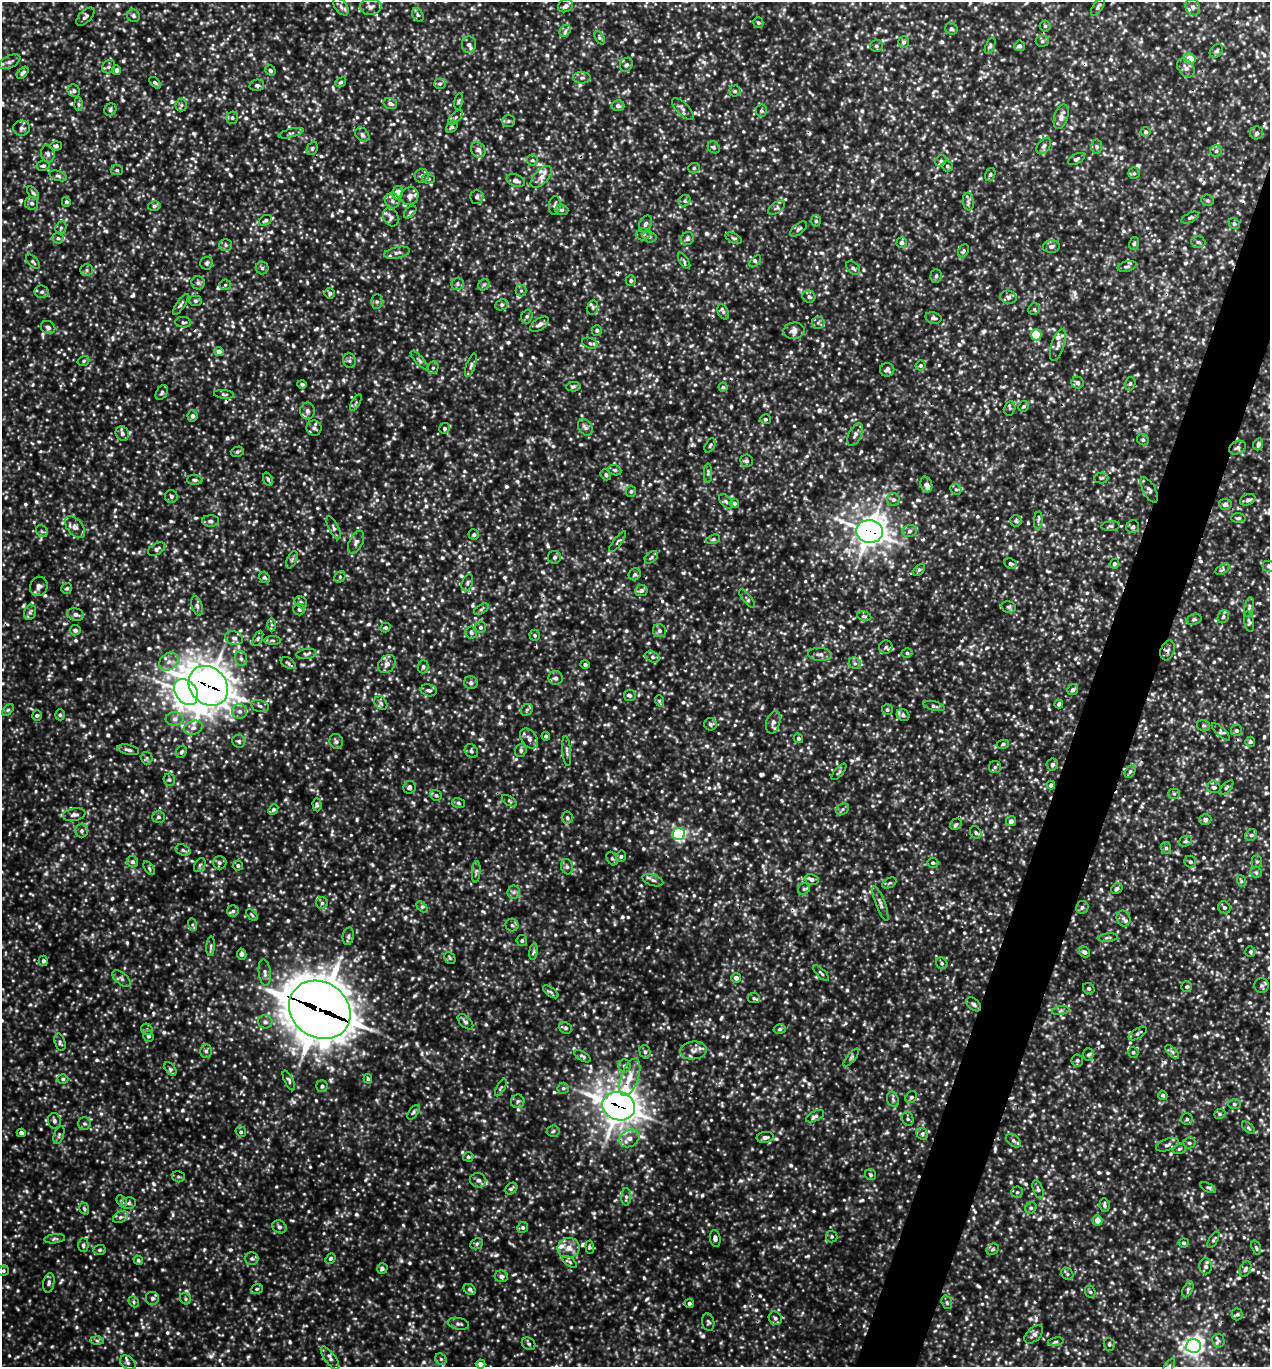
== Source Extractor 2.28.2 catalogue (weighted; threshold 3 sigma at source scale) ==
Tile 10 of 4 x 4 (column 2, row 3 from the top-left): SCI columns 1405-2672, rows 1370-2734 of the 5501 x 5490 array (HDU 1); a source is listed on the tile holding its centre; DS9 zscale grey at full resolution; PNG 1272 x 1369 px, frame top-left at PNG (2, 2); each listed source drawn as its Kron ellipse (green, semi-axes under 4 px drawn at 4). Shown black and unused: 4% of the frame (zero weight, under 3 of 5 exposures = <1% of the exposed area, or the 3 px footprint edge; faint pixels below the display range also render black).
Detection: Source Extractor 2.28.2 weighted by HDU 2 'WHT'; one run over the whole footprint, this tile lists its part. Background 0.238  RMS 0.054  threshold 0.245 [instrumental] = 3 sigma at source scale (4.5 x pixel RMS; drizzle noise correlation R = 1.50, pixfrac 1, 0.05/0.05 arcsec/px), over >= 5 px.
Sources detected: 1386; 12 cosmic-ray / hot-pixel residue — neither listed nor drawn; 26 inside a brighter listed object's ellipse — not listed separately; of the other 1348, all 500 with FLUX_AUTO >= 9.93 (the completeness limit of this list) listed and drawn (848 fainter detections not listed), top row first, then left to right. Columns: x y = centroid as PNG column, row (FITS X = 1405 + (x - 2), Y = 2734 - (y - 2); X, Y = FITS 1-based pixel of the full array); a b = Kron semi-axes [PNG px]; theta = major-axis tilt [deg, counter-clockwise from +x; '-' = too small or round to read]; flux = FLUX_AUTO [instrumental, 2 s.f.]
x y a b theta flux
566 6 8 6 28 19
341 7 10 6 -53 19
371 7 11 8 3 29
1098 7 10 5 57 14
1193 7 8 7 - 22
418 15 7 5 -60 12
133 16 7 6 - 14
85 17 11 6 45 19
758 22 5 5 - 11
1045 26 5 5 - 11
951 29 6 6 - 15
565 31 6 5 - 14
600 38 7 4 -59 12
1042 41 6 5 - 12
904 42 6 5 - 13
469 44 8 7 - 23
876 46 6 6 - 13
990 46 8 4 68 14
1020 46 5 5 - 14
1216 51 8 5 47 13
1190 59 6 5 - 86
10 62 11 6 26 22
626 65 7 6 - 17
109 67 7 6 - 13
1186 68 10 7 -54 28
116 70 5 4 - 19
270 70 5 5 - 14
23 73 7 4 46 17
582 78 9 5 -2 17
341 82 6 4 37 12
155 83 7 4 -44 10
440 84 5 5 - 11
257 85 7 5 15 15
74 91 6 6 - 15
735 91 5 5 - 11
459 101 8 4 79 10
78 104 7 4 -89 10
390 104 7 5 -17 19
181 105 6 6 - 11
618 106 6 5 - 19
683 109 14 6 -45 25
110 110 6 5 - 12
761 111 6 5 - 11
1061 117 13 6 72 34
232 118 6 5 - 13
455 118 9 4 45 12
508 121 6 5 - 12
452 127 7 5 49 11
22 128 8 7 - 17
1146 132 5 5 - 11
291 133 12 3 15 14
1257 133 6 6 - 17
362 135 8 6 -43 16
56 146 6 4 4 12
1044 146 9 6 53 17
714 147 6 5 - 11
1097 147 7 5 88 13
312 148 7 5 68 10
478 150 8 7 - 30
1216 151 6 5 - 12
48 154 9 7 -78 18
1076 159 9 5 29 12
532 160 5 5 - 10
941 161 6 5 - 10
43 166 6 5 - 12
947 166 5 5 - 9.9
694 168 6 5 - 10
117 170 6 5 - 11
1134 173 5 5 - 11
990 174 7 5 72 12
58 176 9 4 -18 12
422 176 7 7 - 16
541 177 13 7 45 37
428 179 6 5 - 10
516 180 10 6 -19 21
33 193 8 4 -49 11
398 193 7 5 77 76
409 196 9 8 - 32
477 197 7 6 - 14
1207 200 6 5 - 11
392 201 8 7 - 22
685 201 6 5 - 12
66 202 5 4 - 13
968 202 9 5 -83 15
32 203 6 6 - 17
555 205 9 6 83 16
154 206 6 5 - 12
777 208 9 5 36 15
562 210 7 5 -3 14
410 212 7 4 46 10
391 217 10 7 -62 27
1190 218 9 4 26 11
265 220 7 5 31 15
816 221 6 5 - 11
645 224 9 6 63 18
1234 224 6 5 - 11
61 228 7 5 69 12
799 229 10 5 39 13
643 234 7 6 - 16
649 237 7 5 -20 13
58 238 5 5 - 12
734 238 9 4 -25 12
687 239 7 6 - 18
1198 242 7 5 -3 12
902 243 5 5 - 22
1134 244 6 5 - 11
225 245 6 6 - 14
1051 246 8 6 6 20
963 251 7 5 63 11
397 253 13 5 12 22
684 261 9 4 -57 12
755 261 7 4 46 12
33 262 8 5 -49 12
207 263 6 6 - 11
1127 266 10 5 15 13
262 268 6 6 - 14
853 268 8 5 -41 17
87 270 6 5 - 12
936 276 7 5 88 10
631 280 5 5 - 12
198 283 6 6 - 16
458 284 6 5 - 13
225 285 6 5 - 10
484 285 6 5 - 11
521 291 6 5 - 12
42 292 7 6 - 15
330 293 5 5 - 12
809 297 6 6 - 15
1008 297 8 6 -15 19
195 301 6 5 - 11
377 302 7 5 90 13
181 304 12 4 56 16
502 305 7 5 22 13
593 307 7 5 75 13
1034 309 6 5 - 11
723 312 8 5 -62 13
527 316 7 5 73 13
933 318 8 5 -13 16
183 322 8 5 -6 13
818 323 6 6 - 16
540 324 11 5 35 22
48 328 7 6 - 17
597 330 5 5 - 12
794 331 10 8 6 30
1036 335 5 5 - 160
590 343 8 5 -18 12
1058 345 17 6 73 33
219 352 5 4 - 42
420 360 12 4 -47 16
83 361 6 4 18 10
349 361 7 6 - 15
471 365 12 4 71 16
920 366 5 4 - 11
433 368 6 5 - 12
887 370 7 6 - 16
1077 383 6 6 - 17
302 384 5 4 - 11
1130 384 7 5 74 13
573 387 7 4 5 12
723 387 4 4 - 12
162 393 8 5 60 12
224 394 10 4 -6 10
356 402 9 4 60 11
1024 406 6 5 - 10
1010 408 7 5 76 11
307 411 8 7 - 23
192 416 6 5 - 20
765 419 5 5 - 10
585 427 9 6 -53 20
314 428 7 7 - 16
445 428 5 5 - 13
122 433 7 6 - 22
855 435 12 6 62 24
1143 440 6 5 - 11
1258 444 6 5 - 19
710 445 8 4 63 12
1237 448 9 6 26 20
237 452 6 5 - 11
746 461 6 6 - 14
615 470 7 5 -19 11
708 473 10 4 90 10
606 475 6 5 - 12
1101 478 7 5 1 12
268 479 7 4 -69 11
195 480 8 5 -2 13
926 485 8 5 -73 23
956 489 6 5 - 10
1149 490 14 6 -62 23
631 491 6 5 - 11
171 496 6 6 - 15
893 500 6 6 - 16
1248 500 8 5 23 14
726 501 8 5 -49 13
734 503 5 4 - 11
1225 504 6 5 - 21
1238 518 7 4 2 11
1038 520 9 3 85 11
211 521 8 5 -2 17
1016 521 6 5 - 11
1111 526 9 4 6 11
75 527 13 7 -49 29
1133 527 6 6 - 16
334 528 12 5 -65 17
42 531 6 5 - 10
869 531 13 11 -5 4900
910 531 7 5 19 16
474 535 5 5 - 11
713 539 7 4 15 10
356 542 12 6 64 22
618 542 12 4 52 13
157 549 9 5 29 19
554 557 6 6 - 13
651 557 7 5 41 12
292 560 9 5 64 14
1010 563 6 5 - 11
1114 564 5 4 - 12
1269 566 6 5 - 13
1223 569 8 4 32 11
919 570 7 4 45 10
635 574 6 5 - 13
340 577 6 5 - 9.9
265 578 6 5 - 11
467 583 8 5 70 13
39 586 10 8 65 27
67 588 6 5 - 11
641 590 6 5 - 21
747 599 11 3 -50 11
301 602 7 5 -43 12
197 606 10 5 -71 16
1009 607 7 5 -13 12
1249 607 10 4 79 13
299 609 6 5 - 12
481 609 8 4 33 10
30 612 8 6 69 16
75 614 8 6 -12 22
864 616 7 4 -10 11
1223 617 7 5 59 13
1194 619 7 5 16 12
1249 622 10 5 -80 14
272 625 7 4 89 10
386 627 5 4 - 11
480 627 6 5 - 14
75 630 5 5 - 16
659 631 7 6 - 19
471 633 6 6 - 14
535 635 6 5 - 10
234 638 9 7 -16 24
258 638 8 4 64 10
273 640 8 4 -1 11
886 647 7 6 - 13
1168 650 10 6 70 21
907 653 5 5 - 11
306 654 10 5 6 15
820 654 12 6 -4 27
652 657 7 5 -27 14
241 658 8 6 -73 16
169 662 10 8 37 38
288 663 8 5 -32 12
855 663 6 5 - 14
387 664 10 7 48 30
585 664 5 4 - 12
423 667 6 5 - 13
556 678 7 6 - 19
471 683 7 6 - 15
208 686 21 18 -47 7800
429 690 8 6 -12 17
1073 690 6 5 - 20
186 692 14 10 -54 4100
630 695 6 5 - 15
660 701 6 4 -69 10
381 703 7 6 - 15
1059 704 4 4 - 16
260 706 9 5 -13 17
934 706 11 4 -14 14
8 710 7 4 45 10
527 710 6 5 - 12
887 710 5 5 - 11
240 711 7 7 - 23
37 715 5 5 - 11
60 715 5 5 - 10
903 715 7 6 - 15
174 719 9 6 -1 23
773 722 11 7 72 25
710 724 6 6 - 13
1203 726 6 5 - 12
193 728 10 7 19 27
1237 730 5 5 - 16
1221 732 12 4 -43 13
546 736 4 3 - 12
529 738 11 7 -52 28
798 738 5 4 - 10
239 741 6 6 - 13
336 741 8 6 -68 18
1250 742 5 5 - 13
1003 744 6 4 12 11
128 750 11 5 -11 18
521 750 7 5 71 13
471 751 7 6 - 14
567 751 15 3 -85 13
181 752 6 5 - 13
147 758 6 5 - 11
1052 765 6 6 - 14
995 767 6 6 - 13
1130 771 7 5 63 12
839 772 10 4 50 11
169 780 6 5 - 11
1051 785 4 4 - 17
409 787 6 6 - 16
1214 787 7 6 - 19
1226 788 9 3 46 10
1174 794 5 5 - 9.9
436 795 6 5 - 12
509 801 8 4 -33 11
458 803 6 5 - 10
317 805 7 4 -85 11
273 809 6 4 49 10
843 809 7 5 38 12
74 815 11 6 10 19
158 817 6 6 - 12
567 818 6 5 - 11
1205 819 6 5 - 16
1011 821 5 5 - 25
956 824 6 5 - 12
81 831 7 6 - 17
976 833 6 5 - 11
679 834 6 6 - 790
1251 835 6 5 - 13
1185 841 7 5 22 12
1166 848 6 5 - 12
183 850 8 5 -18 13
621 856 6 4 75 12
612 858 7 5 -62 11
132 862 6 5 - 16
1190 862 6 5 - 14
1257 862 6 5 - 10
219 863 7 6 - 15
933 863 5 5 - 10
200 865 7 5 60 11
238 866 5 5 - 13
567 867 8 6 -74 15
149 868 8 4 -55 10
476 872 11 3 86 12
1256 872 6 5 - 10
812 879 7 5 -13 17
653 880 11 5 -19 20
1242 881 6 4 -68 10
889 883 7 5 25 10
804 889 6 5 - 12
1117 889 6 5 - 14
514 892 6 6 - 16
322 903 6 6 - 11
880 904 18 5 -69 24
422 907 6 4 -44 11
1082 907 6 6 - 15
1224 907 6 5 - 11
233 911 6 5 - 15
252 915 7 4 -46 10
1123 918 8 6 -68 20
192 925 6 4 -70 10
512 925 6 6 - 14
348 936 9 5 81 13
1108 938 9 3 5 10
522 940 5 5 - 12
211 946 10 4 85 11
533 951 8 4 81 11
1250 951 5 5 - 9.9
1084 952 6 5 - 20
242 954 5 4 - 17
450 958 6 5 - 10
43 961 5 4 - 13
942 963 6 5 - 11
265 973 13 6 -82 21
821 973 10 4 -45 10
736 978 5 5 - 25
122 979 11 5 -39 20
1262 986 7 7 - 13
1187 987 5 5 - 11
1089 989 6 5 - 11
551 992 9 4 -35 11
754 998 6 5 - 12
974 1004 9 5 -41 17
320 1010 32 27 -34 16000
1061 1011 9 4 9 12
265 1022 7 6 - 19
465 1022 9 5 -44 16
565 1028 7 5 -22 12
147 1029 6 5 - 10
780 1029 6 5 - 12
1138 1034 10 5 31 14
148 1036 6 5 - 15
60 1042 9 5 -74 13
693 1050 13 9 7 38
206 1051 7 6 - 14
645 1052 7 5 -75 12
1133 1052 5 5 - 11
1172 1052 9 3 -45 12
1088 1054 6 5 - 10
582 1056 9 4 -30 12
851 1057 11 4 50 11
1077 1060 6 6 - 13
625 1066 6 6 - 16
171 1069 8 4 -53 13
630 1077 19 8 71 79
63 1079 5 4 - 11
368 1079 5 4 - 10
289 1080 11 4 -63 12
322 1086 6 6 - 14
501 1087 9 4 63 10
563 1088 5 5 - 11
1163 1095 5 4 - 13
911 1097 6 5 - 14
893 1099 8 5 -70 14
518 1101 7 7 - 14
1234 1104 6 5 - 13
619 1106 16 14 -18 5900
413 1112 8 4 55 12
1220 1114 6 5 - 11
815 1116 10 5 27 16
908 1119 7 5 -66 12
1187 1119 6 5 - 10
54 1121 8 6 -77 18
84 1124 6 6 - 12
1248 1128 8 3 -42 10
553 1131 6 5 - 11
241 1132 5 5 - 11
21 1133 4 4 - 16
922 1134 6 5 - 13
59 1135 9 5 72 12
765 1137 8 5 7 21
629 1138 10 8 29 42
1013 1141 9 5 -38 16
1189 1143 6 5 - 12
1167 1145 12 6 20 21
1179 1149 7 5 16 11
468 1157 5 4 - 11
871 1175 6 5 - 10
178 1177 6 5 - 11
478 1180 8 7 - 23
1208 1188 8 3 -29 10
511 1189 7 5 43 12
1038 1189 9 5 -71 15
1017 1192 6 5 - 11
626 1197 9 5 88 14
122 1201 6 4 -59 10
129 1203 7 5 15 13
1105 1205 7 5 -82 13
84 1208 6 4 -72 10
1031 1208 6 5 - 10
120 1217 8 5 27 17
1097 1220 5 5 - 49
279 1227 7 6 - 16
523 1227 5 5 - 12
832 1236 6 6 - 11
715 1238 8 5 -80 16
55 1239 10 4 7 13
1213 1240 9 4 60 11
1184 1243 5 4 - 10
477 1244 6 5 - 11
83 1245 7 5 -89 13
590 1247 6 4 -85 10
569 1248 11 10 - 47
1256 1248 7 4 -72 10
993 1249 6 5 - 11
100 1250 6 5 - 12
330 1258 5 4 - 12
252 1259 7 6 - 14
138 1260 5 4 - 11
570 1262 8 4 -36 11
1206 1266 8 6 -88 19
382 1269 5 5 - 14
1245 1269 8 5 64 13
3 1271 6 5 - 11
1067 1274 6 5 - 11
501 1276 6 6 - 19
49 1283 10 5 78 16
257 1289 6 4 21 10
470 1289 6 5 - 14
1188 1289 8 4 64 12
1090 1292 6 5 - 11
152 1298 7 7 - 17
185 1299 6 5 - 10
134 1302 6 4 -50 10
947 1302 7 5 -71 11
689 1303 5 4 - 13
1237 1314 6 5 - 11
775 1318 7 6 - 18
708 1322 9 6 -79 12
458 1324 11 5 -10 18
1034 1334 11 6 43 22
97 1341 6 4 -1 11
1218 1341 7 6 - 13
1056 1342 8 4 9 11
529 1344 7 5 -34 13
1109 1344 6 5 - 12
1193 1346 7 7 - 2300
330 1358 14 5 -54 23
441 1359 6 5 - 11
128 1363 9 6 -39 18
481 1364 5 4 - 30
1169 1366 9 4 55 12
Overlapping masked pixels (flux is a lower limit): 7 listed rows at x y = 1257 133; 869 531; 1168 650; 208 686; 186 692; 320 1010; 619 1106
Isophote crosses this tile's border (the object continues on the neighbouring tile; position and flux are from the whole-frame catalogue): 2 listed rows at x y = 1269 566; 1169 1366
Unlisted compact peaks at least as high as the median listed source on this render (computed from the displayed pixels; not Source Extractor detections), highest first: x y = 164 1032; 862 1200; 106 231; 709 834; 211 1356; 819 410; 1037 235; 707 368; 707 746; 323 350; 480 739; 138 910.